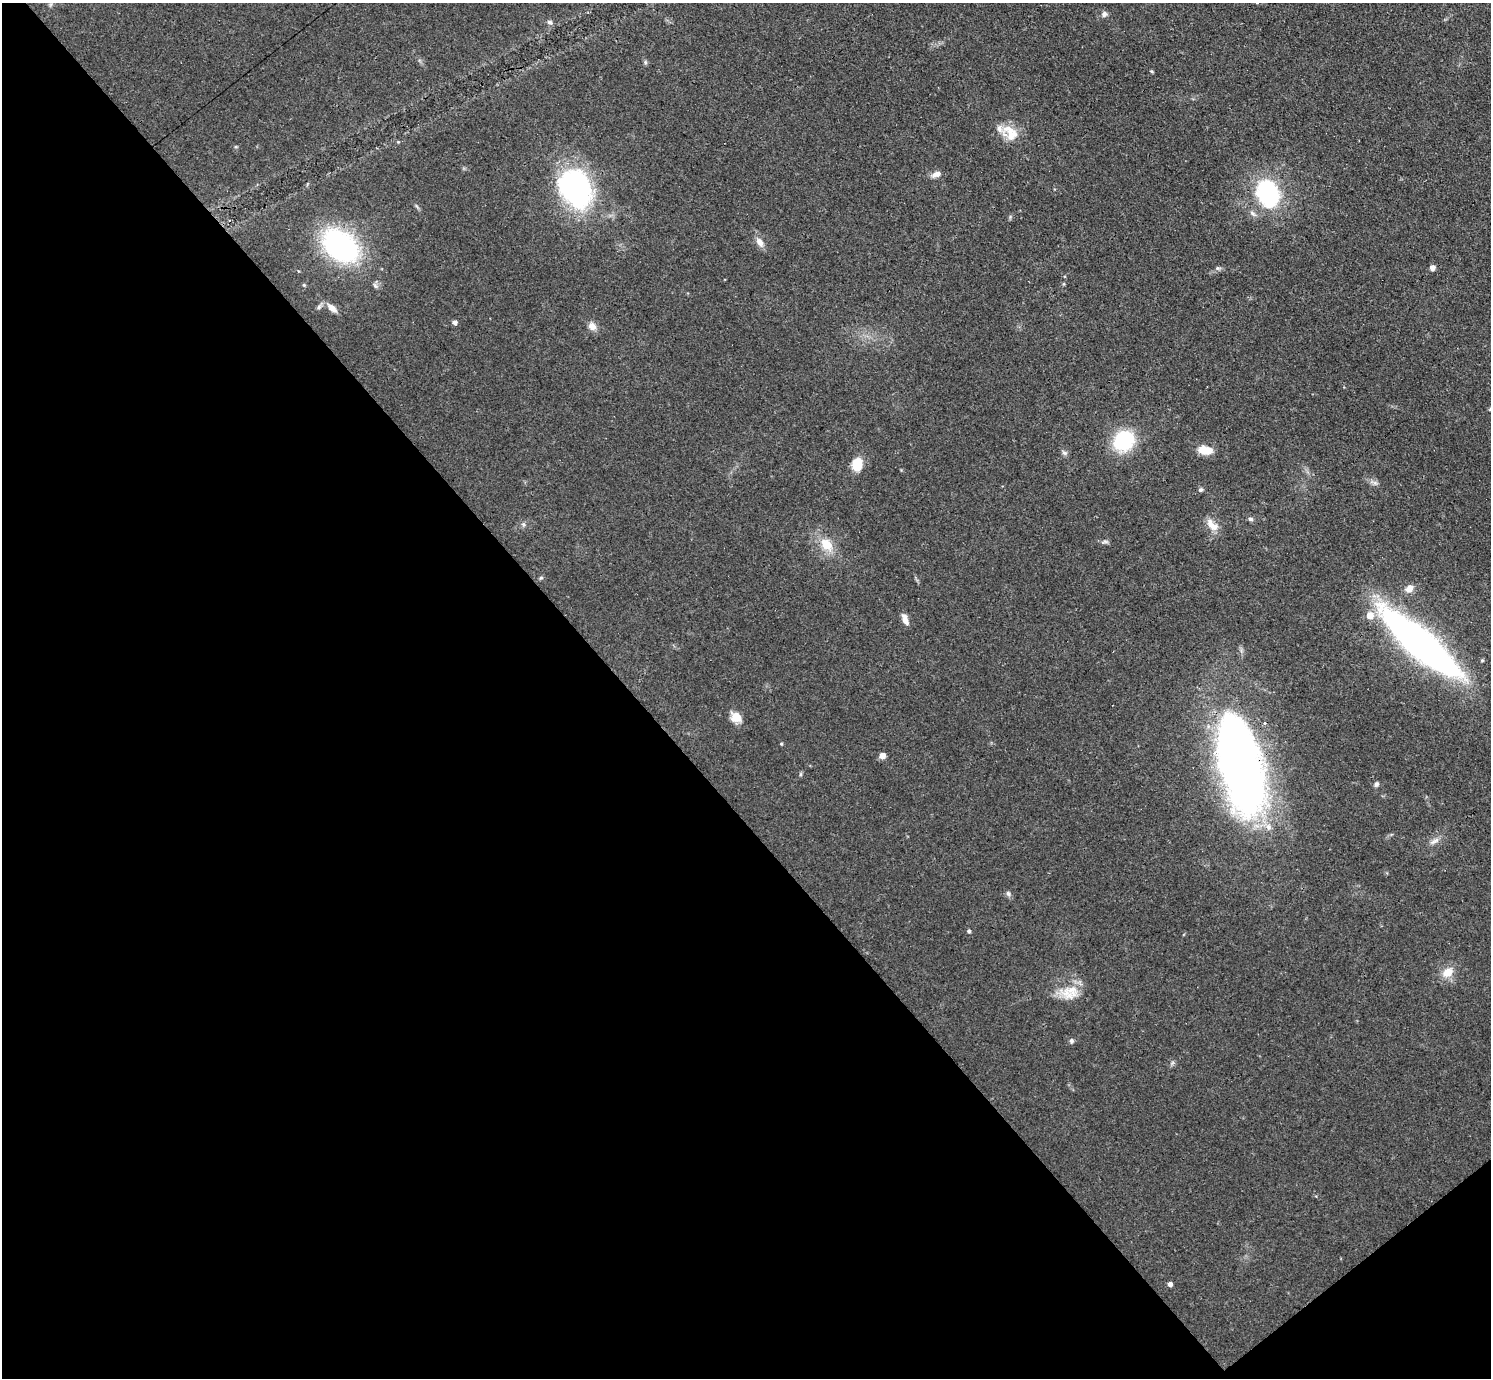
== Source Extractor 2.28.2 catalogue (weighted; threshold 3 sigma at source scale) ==
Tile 14 of 4 x 4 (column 2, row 4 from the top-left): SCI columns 1553-3041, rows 331-1706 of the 6126 x 6131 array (HDU 1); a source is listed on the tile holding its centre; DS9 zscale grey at full resolution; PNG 1493 x 1380 px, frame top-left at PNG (2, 3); no overlay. Shown black and unused: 44% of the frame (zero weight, under 3 of 4 exposures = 1% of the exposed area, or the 3 px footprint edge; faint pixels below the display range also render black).
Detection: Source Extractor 2.28.2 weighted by HDU 2 'WHT'; one run over the whole footprint, this tile lists its part. Background 0.0708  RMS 0.006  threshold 0.0268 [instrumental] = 3 sigma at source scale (4.5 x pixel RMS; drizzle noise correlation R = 1.50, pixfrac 1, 0.05/0.05 arcsec/px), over >= 5 px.
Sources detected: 52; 1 inside a brighter object's white glare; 1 cosmic-ray / hot-pixel residue — not listed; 4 inside a brighter listed object's ellipse — not listed separately; the other 46 listed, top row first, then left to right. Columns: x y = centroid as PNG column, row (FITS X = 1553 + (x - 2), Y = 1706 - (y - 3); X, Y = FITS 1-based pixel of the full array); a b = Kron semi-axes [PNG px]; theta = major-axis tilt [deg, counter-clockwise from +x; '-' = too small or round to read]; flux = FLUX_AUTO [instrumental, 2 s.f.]
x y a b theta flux
1104 14 8 7 - 2
550 22 7 6 - 1.7
645 62 6 5 - 1
1152 71 4 3 - 0.84
1010 133 25 17 -39 12
398 142 5 3 - 0.57
936 174 12 7 20 3.4
575 188 42 31 -60 120
1268 193 23 17 -69 78
760 242 13 8 -59 4.4
340 246 31 21 -40 130
1218 268 7 5 -20 1.2
1432 268 6 5 - 2.6
304 285 5 4 - 0.8
375 286 8 5 -50 1.6
319 307 8 5 54 1.6
332 308 16 7 -44 4.7
455 322 5 4 - 2
592 326 11 9 -41 4.3
1124 441 21 18 44 43
1205 450 15 8 -10 11
1064 453 9 6 -30 1.6
857 464 14 10 81 13
1201 490 6 6 - 1.1
1251 519 6 5 - 1.5
523 524 7 6 - 1.5
1212 525 19 10 -45 7.1
1105 542 10 4 0 1.5
826 544 16 11 -46 12
541 578 6 4 42 0.9
1409 588 11 8 49 4.1
905 619 14 6 -72 4.4
1420 643 86 20 -41 310
736 717 13 10 -31 7.8
781 744 4 3 - 0.79
882 756 5 5 - 5.4
1239 767 81 39 -74 440
801 774 6 4 71 0.8
1376 784 6 5 - 1.7
1433 842 11 6 36 2.7
1008 894 7 6 - 1.6
969 931 4 4 - 1.2
1448 972 15 11 34 8.6
1072 990 22 15 -22 12
1071 1041 7 6 - 1.4
1170 1284 4 4 - 2.8
Overlapping masked pixels (flux is a lower limit): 2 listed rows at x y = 1420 643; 1239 767